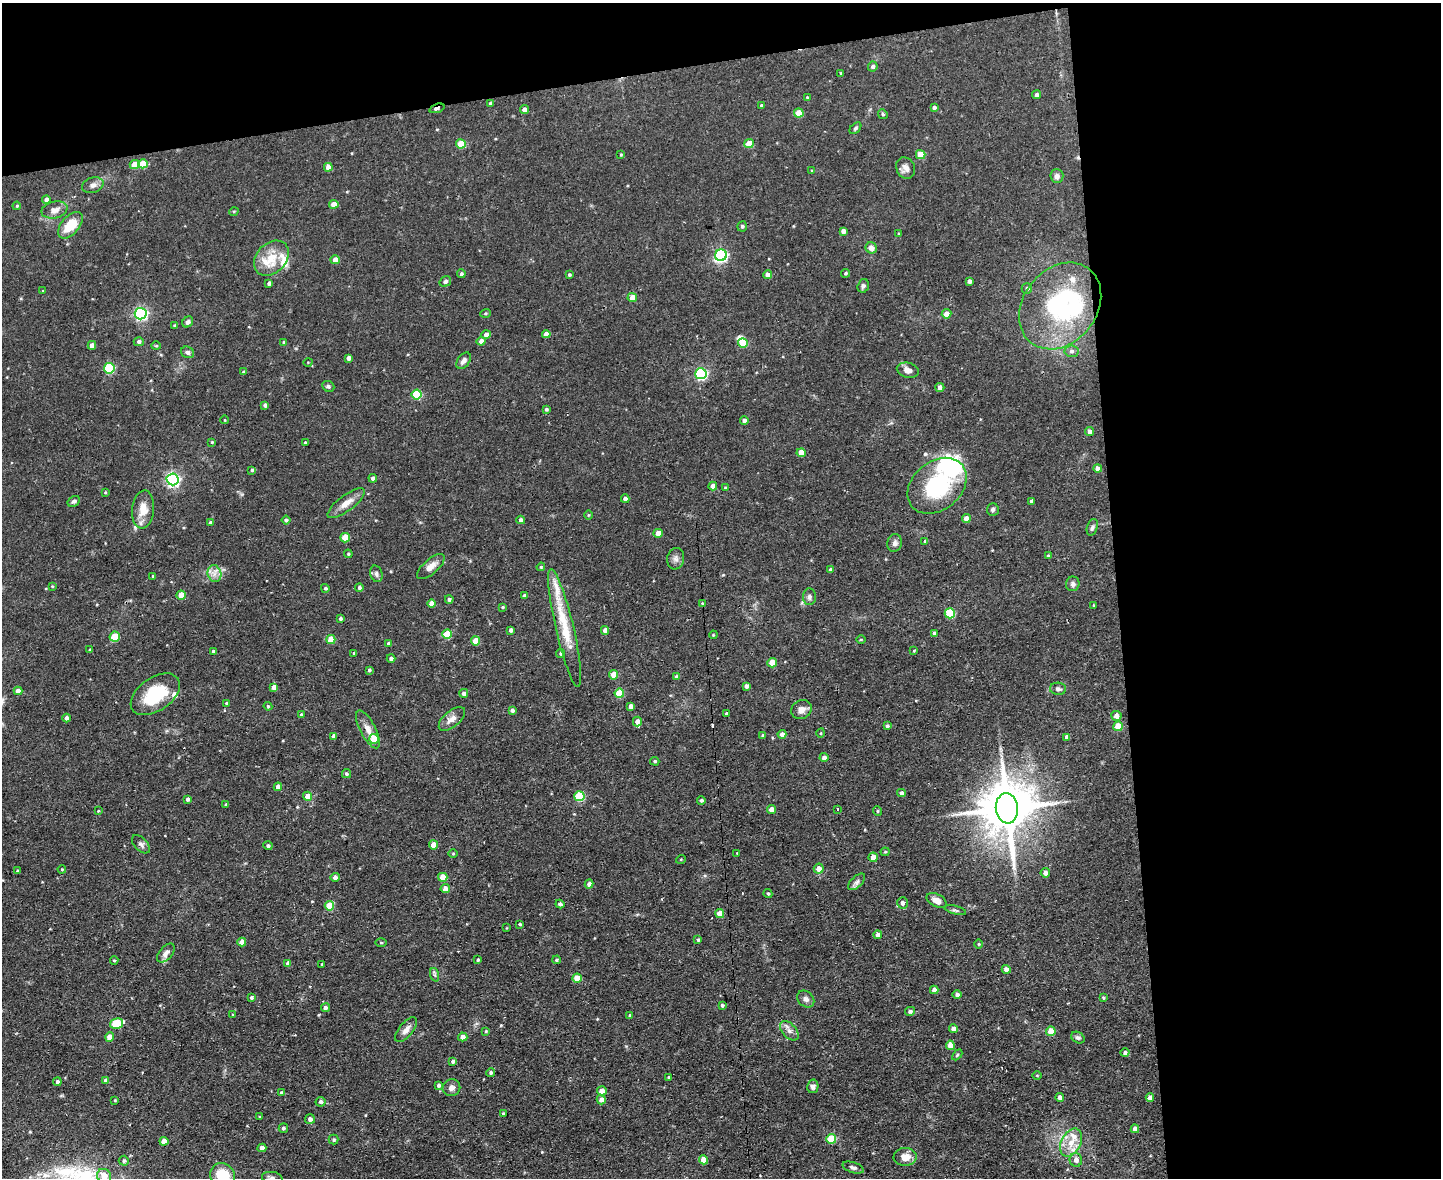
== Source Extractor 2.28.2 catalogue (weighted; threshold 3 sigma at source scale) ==
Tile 3 of 3 x 4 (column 3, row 1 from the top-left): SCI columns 3116-4554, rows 3531-4706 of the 4684 x 4706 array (HDU 1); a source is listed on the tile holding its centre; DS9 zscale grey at full resolution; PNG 1443 x 1180 px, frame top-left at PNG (2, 3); each listed source drawn as its Kron ellipse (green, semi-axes under 4 px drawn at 4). Shown black and unused: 28% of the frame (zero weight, under 2 of 3 exposures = <1% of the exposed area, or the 3 px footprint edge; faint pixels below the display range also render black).
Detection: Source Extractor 2.28.2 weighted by HDU 2 'WHT'; one run over the whole footprint, this tile lists its part. Background 0.0728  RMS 0.0067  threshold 0.0301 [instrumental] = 3 sigma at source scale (4.5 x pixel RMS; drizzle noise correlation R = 1.50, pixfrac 1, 0.05/0.05 arcsec/px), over >= 5 px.
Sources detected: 303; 2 inside a brighter object's white glare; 4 cosmic-ray / hot-pixel residue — neither listed nor drawn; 10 inside a brighter listed object's ellipse — not listed separately; the other 287 listed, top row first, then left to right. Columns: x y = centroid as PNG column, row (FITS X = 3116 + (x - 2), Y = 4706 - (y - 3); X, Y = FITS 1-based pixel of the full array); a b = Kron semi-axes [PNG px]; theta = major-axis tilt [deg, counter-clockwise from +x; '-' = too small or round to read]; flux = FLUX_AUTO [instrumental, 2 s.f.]
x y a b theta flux
873 67 5 4 - 1.5
841 73 3 3 - 0.62
1037 95 4 4 - 1.6
807 97 4 3 - 0.56
490 103 4 3 - 0.8
762 105 3 3 - 1.1
934 107 4 3 - 1.4
437 108 8 3 19 2.9
524 110 4 4 - 3.3
799 113 5 4 - 10
883 114 5 4 - 0.88
855 128 7 4 45 1.2
461 144 5 4 - 18
749 144 5 4 - 11
621 155 3 3 - 0.58
921 155 5 4 - 15
143 164 5 4 - 13
135 165 5 4 - 11
328 167 4 4 - 4.5
906 168 11 9 -62 3.7
812 171 4 3 - 0.68
1057 176 7 6 - 2.4
93 185 11 7 17 3
46 199 4 4 - 2.3
334 204 4 4 - 6.8
17 206 4 3 - 0.68
54 210 13 8 13 4.4
234 211 5 3 - 0.56
70 225 16 9 49 16
742 226 5 4 - 1.3
843 231 4 4 - 3.1
899 234 3 3 - 0.9
871 248 6 5 - 3.8
721 255 6 6 - 99
271 258 20 15 46 14
335 260 4 4 - 4.9
846 273 4 4 - 0.96
461 274 4 4 - 1.2
569 275 3 3 - 1.1
767 275 4 4 - 3.3
969 281 4 4 - 2.1
445 282 6 5 - 1.5
269 283 4 3 - 1.8
863 286 7 5 72 1.6
1027 288 5 5 - 1.2
43 291 3 3 - 0.48
632 298 4 4 - 5.2
1060 306 47 36 51 94
485 313 5 3 - 0.74
141 314 6 6 - 120
946 314 5 4 - 5
188 322 6 5 - 1.9
175 326 4 3 - 1.1
546 334 4 4 - 3.8
486 335 5 4 - 2.9
481 341 4 4 - 2.9
139 342 5 4 - 1.9
284 342 4 4 - 1.2
743 343 5 4 - 15
92 345 4 4 - 3.4
156 346 4 4 - 0.69
1072 351 7 6 - 2
187 352 7 5 -26 1.8
349 358 4 4 - 2.8
464 361 9 6 53 2.9
308 362 4 3 - 0.45
109 368 5 5 - 43
908 370 11 7 -14 4
244 372 4 4 - 1.2
701 374 5 5 - 90
328 386 6 5 - 1.2
940 387 4 4 - 1.9
417 394 5 5 - 29
265 405 4 3 - 1.9
546 409 4 3 - 1.2
225 420 4 3 - 0.44
744 420 4 4 - 2
1089 431 4 4 - 2.2
212 442 4 3 - 0.67
305 442 3 3 - 0.68
801 453 4 4 - 8
1098 469 4 4 - 4.6
252 470 4 4 - 0.91
373 478 4 4 - 1.8
172 479 6 6 - 140
713 486 4 4 - 4
937 486 33 24 39 57
725 488 3 3 - 0.64
105 492 4 4 - 0.61
625 499 4 4 - 2.8
74 501 6 5 - 1.5
1031 501 4 3 - 1.4
346 503 22 8 37 7
143 509 19 11 84 9.8
993 510 6 6 - 1.4
588 515 5 3 - 0.57
966 519 4 4 - 5.3
286 520 4 4 - 1.2
521 520 4 4 - 1.8
210 523 4 3 - 2.1
1092 527 8 5 72 1.6
658 533 4 4 - 5.9
345 538 5 4 - 15
925 541 4 3 - 0.58
895 543 9 7 75 2.3
348 554 4 4 - 0.77
1048 555 4 3 - 0.82
676 559 11 8 82 2.7
431 567 17 7 41 5
541 567 4 3 - 0.65
830 569 4 4 - 1.4
214 574 8 6 -73 3.4
376 574 8 6 -73 1.9
153 576 4 3 - 0.57
1073 584 7 6 - 1.8
52 586 3 3 - 0.63
359 587 4 4 - 1.3
325 588 4 4 - 1
181 595 4 4 - 8.3
524 596 4 4 - 2.6
809 597 8 6 -87 2
449 599 4 4 - 1.5
431 604 4 4 - 5.6
702 604 3 3 - 2.5
1094 605 4 3 - 0.49
502 607 4 3 - 0.78
950 613 5 5 - 30
340 618 3 3 - 1.2
565 628 60 9 -77 26
511 630 4 3 - 1.7
605 630 4 4 - 3.7
934 633 4 3 - 1.7
447 634 5 5 - 20
713 635 4 3 - 0.58
115 637 5 5 - 18
331 639 4 4 - 14
861 640 5 3 - 0.58
476 641 4 4 - 9.5
388 643 4 3 - 1.1
90 649 4 3 - 0.62
914 650 4 2 - 0.45
213 651 3 3 - 1.5
354 653 3 3 - 0.98
561 653 4 4 - 1.1
391 658 4 4 - 1.8
772 663 5 4 - 12
369 670 4 4 - 1.1
614 675 4 4 - 12
676 677 4 4 - 1.4
746 686 4 3 - 2.2
274 687 4 4 - 4.7
1058 689 8 6 -3 2
18 691 4 4 - 4.1
464 693 4 4 - 2.3
619 693 5 4 - 14
155 694 28 16 35 30
226 703 4 3 - 0.89
268 706 4 4 - 0.78
631 706 4 4 - 3.5
801 709 10 9 - 3.9
512 710 4 4 - 1.9
727 714 3 3 - 1.2
301 715 4 4 - 0.9
1116 716 5 5 - 3.9
67 718 4 4 - 2
452 719 16 8 39 4.5
637 721 5 4 - 3.2
887 726 4 3 - 1.1
1118 726 5 4 - 13
368 729 21 7 -63 5.8
821 733 4 3 - 0.55
782 734 4 4 - 2.5
763 735 3 3 - 0.94
333 736 4 4 - 2.5
1067 737 4 4 - 2.4
374 739 5 5 - 15
824 758 4 4 - 2.9
655 761 5 4 - 0.78
346 774 4 4 - 1.1
278 787 4 4 - 4.2
901 793 4 4 - 2
307 796 4 4 - 6
579 796 5 5 - 32
188 799 3 3 - 1.4
701 800 4 4 - 1.3
226 805 3 3 - 0.73
1007 808 15 11 -83 3200
771 809 4 4 - 5.1
837 809 3 2 - 0.51
98 811 3 3 - 0.46
877 811 5 3 - 0.62
141 844 11 6 -45 2.3
433 845 4 4 - 6.9
268 846 4 4 - 1.4
885 852 4 4 - 0.76
737 853 3 3 - 0.56
453 854 4 3 - 0.55
873 857 5 4 - 5.4
681 859 5 3 - 0.58
62 869 4 4 - 0.67
819 869 5 5 - 4.5
18 871 3 3 - 1.1
1045 873 4 4 - 3.2
335 877 4 4 - 2.2
443 877 4 4 - 10
857 882 10 5 43 2
589 884 4 4 - 2.5
445 889 4 4 - 4.6
768 894 5 3 - 0.87
936 900 11 6 -27 4.8
902 903 6 5 - 2.4
560 904 4 4 - 1.7
329 906 5 4 - 17
955 910 11 4 -15 1.3
720 913 4 4 - 8.4
520 924 3 3 - 0.89
507 928 4 2 - 0.46
878 935 4 4 - 2.7
698 940 3 3 - 0.92
242 942 4 4 - 5.5
381 943 6 4 0 0.68
979 944 4 3 - 0.57
166 953 11 6 48 3.3
478 960 3 3 - 0.89
556 960 4 3 - 0.81
114 961 4 4 - 0.76
288 963 4 4 - 2.5
322 964 3 3 - 0.66
1006 969 4 4 - 3.4
435 975 7 4 -71 1.2
577 978 4 4 - 8.2
934 990 4 4 - 3.4
957 995 4 4 - 1.9
251 997 4 4 - 1.1
1103 998 4 3 - 0.68
806 999 9 7 -44 2.5
722 1005 4 3 - 0.99
325 1008 4 4 - 2.2
910 1011 5 4 - 1.8
233 1015 3 3 - 0.62
630 1016 3 3 - 1.3
116 1024 6 5 - 31
953 1029 4 4 - 3.4
406 1030 15 7 50 3.8
486 1031 4 3 - 0.63
789 1031 11 7 -48 3.2
1051 1031 4 4 - 9.9
110 1037 4 4 - 7.2
463 1037 4 4 - 3.5
1078 1038 7 5 -30 1.4
950 1045 5 4 - 8
1125 1053 4 4 - 1.7
957 1055 6 3 46 0.8
453 1061 4 4 - 1.4
491 1072 4 4 - 1.3
1037 1075 4 3 - 0.51
669 1077 3 3 - 0.79
106 1081 4 4 - 3.3
57 1082 4 4 - 2
438 1085 4 3 - 1.5
813 1086 7 5 78 2.3
451 1088 9 8 - 2.7
602 1091 5 4 - 5.3
281 1093 4 3 - 1.1
1060 1097 4 4 - 2.9
1150 1098 4 4 - 3
115 1100 4 3 - 0.59
601 1100 5 4 - 4.7
321 1102 5 4 - 1.9
503 1114 4 3 - 1
260 1117 3 3 - 0.61
310 1119 5 4 - 2.4
283 1128 5 4 - 1.4
1135 1129 4 4 - 3.2
831 1139 5 5 - 22
334 1140 5 5 - 1.1
164 1141 4 4 - 5.8
1071 1143 15 9 63 8.4
262 1148 4 4 - 4.2
905 1157 11 9 3 6.4
703 1160 4 4 - 8
1076 1160 7 6 - 3.3
124 1161 5 5 - 1.4
853 1168 11 5 -18 1.8
222 1175 13 11 -51 22
104 1176 7 6 - 9.5
272 1178 10 6 -8 2.2
Overlapping masked pixels (flux is a lower limit): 1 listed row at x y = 437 108
Isophote crosses this tile's border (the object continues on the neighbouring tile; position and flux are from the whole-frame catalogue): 3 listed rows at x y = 222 1175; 104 1176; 272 1178